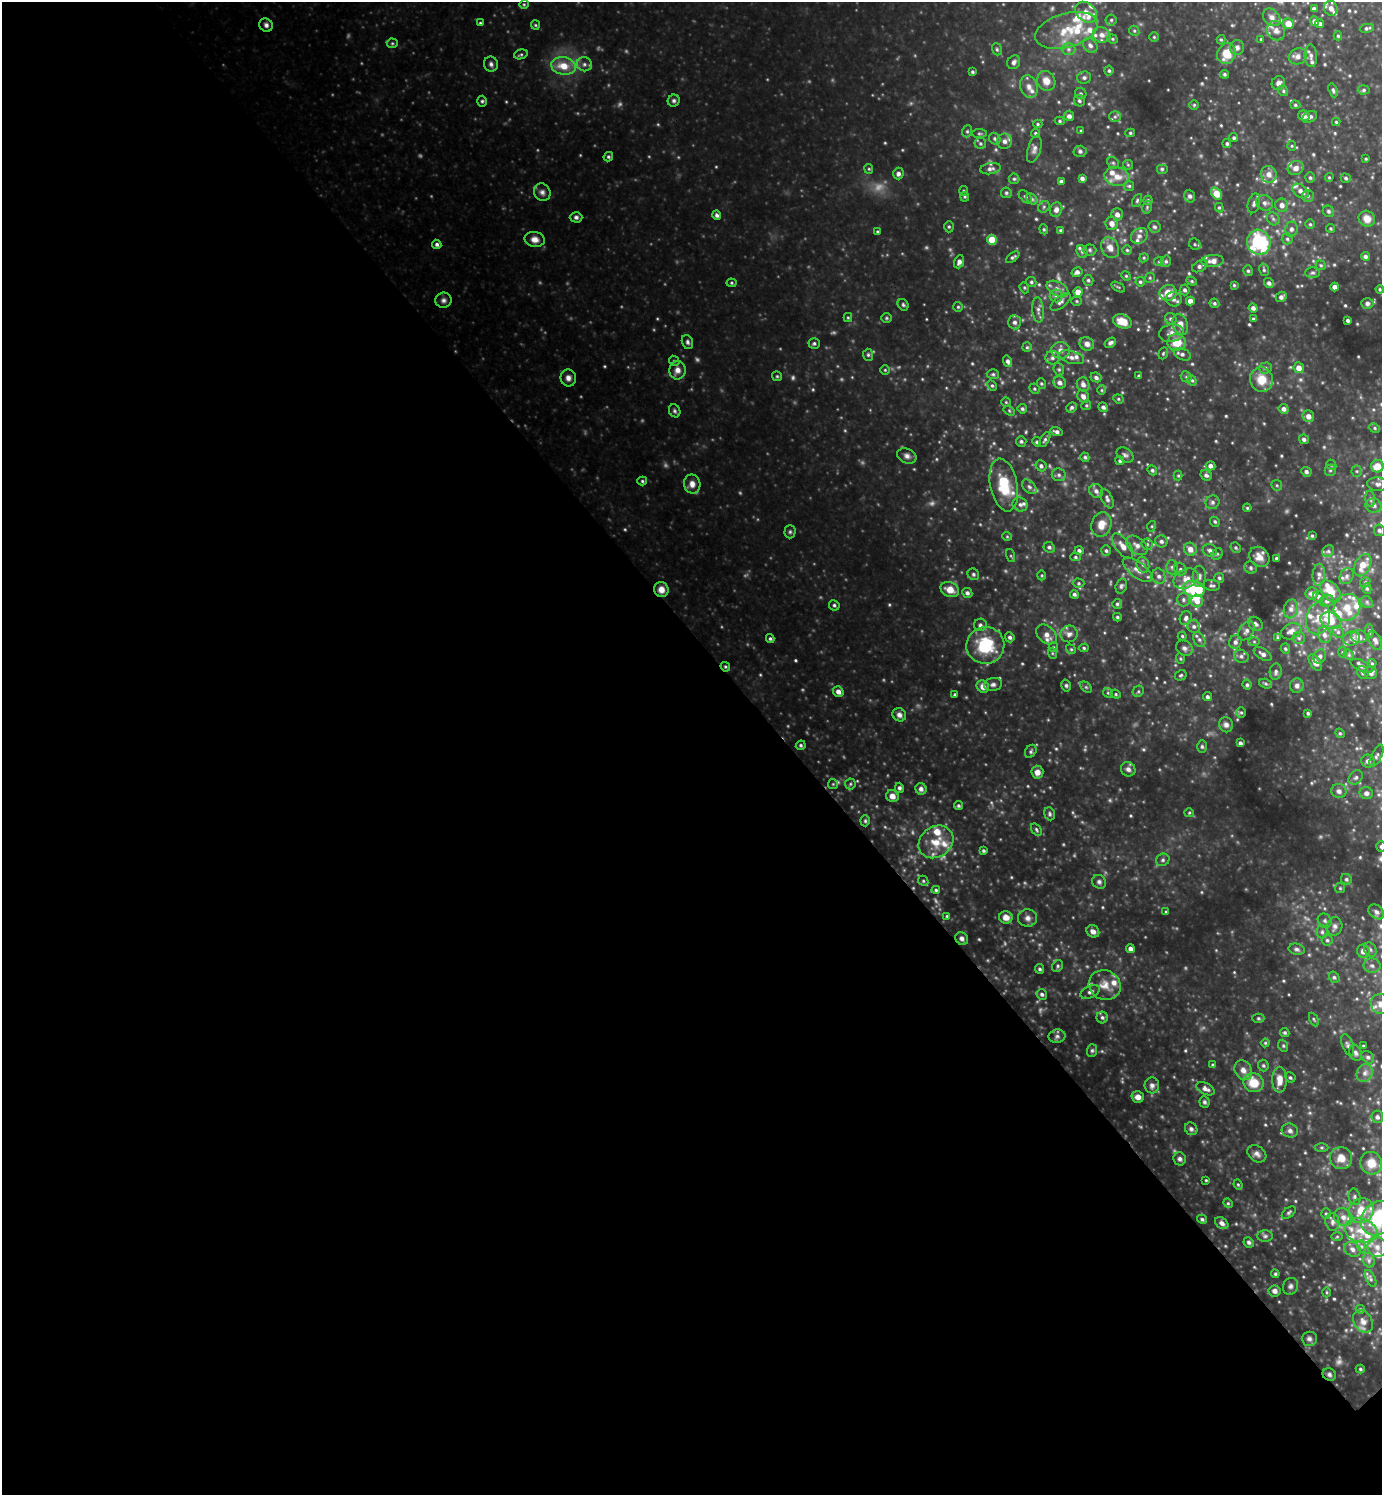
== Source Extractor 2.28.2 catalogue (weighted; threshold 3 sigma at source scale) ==
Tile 9 of 4 x 4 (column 1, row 3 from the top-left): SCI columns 158-1537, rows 1495-2987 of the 5975 x 5977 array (HDU 1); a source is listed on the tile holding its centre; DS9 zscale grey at full resolution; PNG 1384 x 1497 px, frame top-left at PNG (2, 2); each listed source drawn as its Kron ellipse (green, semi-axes under 4 px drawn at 4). Shown black and unused: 57% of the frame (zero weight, under 3 of 4 exposures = <1% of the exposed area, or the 3 px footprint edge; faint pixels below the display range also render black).
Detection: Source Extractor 2.28.2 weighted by HDU 2 'WHT'; one run over the whole footprint, this tile lists its part. Background 0.389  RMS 0.039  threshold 0.173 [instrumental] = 3 sigma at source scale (4.5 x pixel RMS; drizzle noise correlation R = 1.50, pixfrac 1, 0.05/0.05 arcsec/px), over >= 5 px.
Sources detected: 665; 27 too faint to see at this stretch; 1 inside a brighter object's white glare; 1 cosmic-ray / hot-pixel residue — neither listed nor drawn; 60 inside a brighter listed object's ellipse — not listed separately; of the other 576, all 500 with FLUX_AUTO >= 4.42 (the completeness limit of this list) listed and drawn (76 fainter detections not listed), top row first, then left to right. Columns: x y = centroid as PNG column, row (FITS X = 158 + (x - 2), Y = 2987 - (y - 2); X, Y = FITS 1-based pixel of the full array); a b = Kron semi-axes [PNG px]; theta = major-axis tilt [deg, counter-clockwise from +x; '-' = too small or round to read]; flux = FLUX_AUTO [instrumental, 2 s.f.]
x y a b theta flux
524 4 4 4 - 4.8
1331 8 7 7 - 24
1314 9 4 4 - 13
1086 12 12 9 -42 33
1272 17 10 7 -45 18
1111 20 5 5 - 6.7
1315 21 5 4 - 20
480 23 4 4 - 5
1288 24 5 5 - 48
1320 24 4 4 - 10
266 25 7 6 - 14
535 25 5 4 - 4.9
1367 28 7 4 12 8.3
1067 30 32 17 16 130
1276 30 10 8 -60 22
1134 31 5 4 - 6
1102 35 9 7 -22 23
1338 36 4 4 - 5.3
1154 37 5 5 - 5
1112 39 5 4 - 5.5
1261 39 3 3 - 4.7
1221 40 5 4 - 4.7
392 43 5 5 - 5.7
1090 45 8 6 -47 16
1237 48 7 7 - 15
997 49 6 4 -69 7.1
1068 49 7 6 - 13
521 54 7 5 15 7
1226 54 11 9 68 81
1298 56 9 8 - 20
1311 56 11 6 -86 15
1014 62 7 6 - 13
491 64 7 7 - 12
584 64 7 7 - 16
563 66 12 8 -8 70
1109 71 5 4 - 6.9
972 72 3 3 - 6.5
1224 74 4 4 - 7.1
1084 78 7 6 - 12
1046 81 10 9 - 39
1278 83 7 6 - 17
1029 87 11 8 -74 26
1333 90 7 4 -67 8.4
1364 90 6 4 5 7.2
1283 91 5 4 - 6.3
1081 94 6 5 - 7.9
482 101 5 4 - 6.7
674 101 6 5 - 9.3
1079 101 6 5 - 8.6
1194 105 5 4 - 5.2
1295 105 5 4 - 6.1
1069 116 5 5 - 16
1304 116 6 5 - 19
1115 117 6 5 - 7.8
1310 117 8 5 28 14
1060 121 5 4 - 5.8
1336 122 4 4 - 4.8
1038 124 4 4 - 5.2
967 131 6 5 - 6.2
1081 131 3 3 - 4.6
1035 133 5 4 - 6.6
1130 133 5 4 - 5.8
979 134 8 3 0 5.6
1234 138 4 4 - 6.5
995 139 6 5 - 8
1004 141 7 7 - 20
980 143 6 5 - 7.4
1227 143 4 4 - 7.3
1292 146 5 4 - 4.6
1034 149 14 6 73 17
1080 151 6 6 - 9.4
608 157 5 4 - 7
1366 159 3 3 - 4.5
1113 163 6 5 - 6.5
1128 165 5 5 - 5.1
1296 168 8 7 - 22
869 169 5 4 - 4.6
990 169 10 5 9 14
1162 169 6 5 - 7.1
898 174 6 5 - 15
1269 174 8 8 - 25
1117 176 12 9 -13 43
1329 177 4 4 - 4.8
1082 178 4 4 - 13
1310 178 5 4 - 7.1
1346 178 5 4 - 7.3
1014 179 5 5 - 6.7
1061 181 4 4 - 9.3
1129 186 5 5 - 6.1
964 191 5 4 - 5.2
1300 191 9 6 -36 21
542 192 9 8 - 17
1006 193 5 5 - 6.6
1216 193 6 4 -55 76
1190 196 6 5 - 11
1308 196 6 6 - 8.6
965 197 5 4 - 5.1
1025 197 8 5 -45 9.3
1032 199 6 4 -45 8
1137 200 7 4 64 6.5
1148 200 5 4 - 6.4
1254 203 10 6 74 14
1265 203 9 7 -24 16
1282 205 6 6 - 22
1044 207 6 5 - 7.1
1147 207 6 4 79 6
1219 208 5 4 - 5.3
1056 210 7 6 - 20
1328 211 6 5 - 7.3
1117 214 6 5 - 20
717 215 5 4 - 10
576 217 6 5 - 10
1273 219 7 5 -45 9.3
1367 219 8 7 - 35
1112 223 6 6 - 29
1310 224 4 4 - 5.4
949 227 5 5 - 6.5
1155 227 6 6 - 9.1
1330 228 4 4 - 4.8
1044 229 5 4 - 4.8
1291 229 7 6 - 14
1060 230 4 4 - 6.4
877 232 4 4 - 4.9
1139 236 9 7 39 16
535 239 10 7 -9 26
1287 239 5 5 - 7.9
992 240 5 5 - 79
1259 242 12 11 - 370
437 244 5 4 - 10
1195 244 6 5 - 7
1110 248 11 8 -60 30
1090 250 6 5 - 7.6
1127 250 5 5 - 5.8
1082 252 7 5 -68 7.7
1365 256 4 4 - 11
1013 257 8 3 37 7.6
1144 258 5 4 - 4.8
1159 261 5 4 - 4.6
1166 261 6 5 - 8.2
1213 261 11 6 4 27
959 262 7 5 68 16
1321 265 5 4 - 5.6
1200 266 8 5 29 11
1264 270 6 5 - 7.6
1248 271 5 4 - 7.2
1077 272 6 5 - 15
1312 273 7 5 0 9.1
1126 276 5 4 - 5
1150 278 5 4 - 5.1
1088 280 5 5 - 7.6
1192 281 5 4 - 5.6
1031 282 5 5 - 6.9
1140 282 5 4 - 6.5
731 283 5 4 - 5.1
1269 283 5 5 - 13
1234 285 3 3 - 4.9
1118 287 7 3 -31 4.7
1335 287 4 4 - 25
1024 288 6 4 -70 5
1057 289 11 6 -26 20
1380 289 4 3 - 4.6
1185 290 5 5 - 9.8
1078 292 4 4 - 39
1168 293 8 8 - 45
1056 296 6 6 - 12
1281 297 5 5 - 14
1174 299 8 7 - 15
443 300 8 7 - 14
1077 301 5 4 - 4.8
1190 301 4 4 - 25
1061 302 12 5 38 14
1214 303 5 4 - 6.9
1367 303 6 5 - 9.9
903 305 6 5 - 7.2
958 307 5 5 - 5.8
1253 308 4 4 - 14
1038 310 13 5 -85 16
848 317 4 4 - 4.8
886 318 5 4 - 5.5
1171 319 6 5 - 7.9
1253 319 4 4 - 6.3
1348 320 3 3 - 9.2
1122 321 9 6 -20 66
1014 322 7 6 - 15
1180 324 10 7 -68 35
1171 333 12 8 11 26
687 342 7 5 -68 9.5
1177 342 9 8 - 81
814 343 5 5 - 8
1110 343 6 4 34 10
1087 344 7 6 - 19
1027 347 5 4 - 5.5
1060 350 9 8 - 21
1163 353 6 4 69 5.6
1182 354 9 5 -26 13
868 355 6 5 - 7.3
1071 357 13 6 -15 20
1052 358 7 7 - 13
674 361 5 4 - 5.3
1008 361 6 4 -72 13
1265 368 6 5 - 8.2
1299 368 5 5 - 35
1059 369 6 5 - 7.1
677 370 9 8 - 27
885 370 5 5 - 4.7
993 374 6 5 - 6.8
777 376 5 5 - 5.3
1139 376 3 3 - 5.9
1096 377 6 4 -27 12
1186 377 6 5 - 7
568 378 8 7 - 19
1261 380 12 11 - 70
1192 381 5 4 - 5.8
1060 383 6 6 - 18
1041 384 5 4 - 5.6
1083 384 7 6 - 18
992 386 6 4 -62 6.3
1034 389 5 4 - 6
1102 390 4 4 - 4.5
1083 396 7 5 -59 17
1118 399 5 4 - 5.4
1006 402 5 4 - 4.7
1086 405 5 4 - 5.5
1071 407 5 5 - 9
1103 407 5 4 - 10
1022 409 5 5 - 7.6
1284 409 5 4 - 17
675 411 7 5 -64 8.1
1009 411 6 4 -31 5
1308 416 6 5 - 24
1375 428 5 4 - 6.2
1056 432 6 4 -16 12
1304 439 5 4 - 11
1045 440 8 4 60 8
1021 441 5 5 - 7.8
1037 442 5 4 - 7.7
1125 455 9 6 -37 11
907 456 10 7 -24 17
1085 457 5 4 - 7.1
1120 461 4 4 - 7.3
1331 465 5 4 - 6
1041 466 6 5 - 11
1211 466 5 4 - 20
1377 466 6 6 - 62
1152 470 5 4 - 8
1330 470 5 5 - 7.2
1357 471 5 5 - 7.3
1306 472 5 4 - 11
1059 475 7 6 - 10
1206 475 6 5 - 10
1178 476 5 4 - 4.8
642 481 5 4 - 5.9
692 484 9 8 - 27
1378 484 10 7 -3 16
1004 485 27 13 -79 140
1277 485 6 5 - 5.8
1029 487 9 5 -45 12
1096 491 7 6 - 16
1107 499 10 5 -64 13
1370 499 8 5 -84 9.5
1212 502 7 6 - 12
1020 504 8 7 - 13
1373 506 8 7 - 14
1247 508 4 4 - 5.2
1215 522 5 4 - 6.8
1101 525 12 9 73 47
1152 526 5 3 - 4.4
1379 530 6 5 - 11
790 532 6 5 - 8
1007 536 5 4 - 4.4
1312 536 4 3 - 5.2
1161 541 6 6 - 12
1147 544 6 5 - 7.9
1137 545 12 8 -38 21
1123 546 15 7 -53 32
1049 547 6 5 - 9.7
1236 548 5 5 - 6.2
1190 549 7 6 - 30
1210 550 7 6 - 14
1079 551 4 4 - 11
1106 551 5 4 - 7.7
1328 551 6 5 - 8.4
1217 554 6 5 - 6.8
1011 556 7 4 -71 5.3
1075 557 5 4 - 6.3
1259 557 11 9 -47 39
1277 558 3 3 - 8
1143 565 8 6 -72 12
1363 565 12 7 62 56
1172 567 7 6 - 9.6
1251 568 6 5 - 9.1
1180 569 6 6 - 9
1137 570 17 7 -37 30
973 574 6 5 - 7.4
1042 575 5 3 - 4.6
1319 575 11 6 86 15
1159 576 8 6 -70 14
1199 576 10 6 87 16
1346 576 8 6 58 13
1219 578 5 5 - 6.9
1186 579 13 9 24 36
1365 582 5 4 - 6.3
1079 583 6 4 0 5.6
1212 585 8 5 -9 10
1121 586 7 5 72 9.1
950 589 9 7 -24 49
1194 589 11 8 -13 140
1367 589 5 4 - 6.3
661 590 7 7 - 32
1331 591 12 8 -49 67
967 593 5 5 - 12
1312 593 6 6 - 17
1074 594 4 4 - 8.5
1319 597 5 5 - 13
1183 600 7 6 - 11
1197 601 6 6 - 24
1327 601 7 6 - 11
1367 602 6 5 - 7.6
1117 604 5 5 - 7.1
834 605 5 5 - 7.7
1347 607 14 12 46 57
1291 609 9 7 75 19
1117 617 4 3 - 6.1
1186 618 7 6 - 15
1318 618 16 11 78 49
1331 620 10 8 -21 83
1255 624 8 6 -47 13
980 625 6 6 - 9.5
1194 626 7 6 - 12
1246 631 10 7 54 18
1291 631 10 7 25 24
1369 631 7 4 -86 6.3
1338 632 6 5 - 8.3
1047 634 11 8 -43 24
1069 634 8 8 - 19
1324 635 8 6 -68 17
1182 636 4 4 - 5
1010 637 5 4 - 10
1359 637 8 6 -10 25
1278 638 4 3 - 5.3
1299 638 6 6 - 8.9
770 639 4 4 - 6.7
1351 639 8 7 - 16
1199 640 8 5 -62 12
1375 640 10 6 -64 17
1254 641 5 4 - 4.7
1235 642 7 6 - 14
985 645 19 18 - 190
1053 647 5 4 - 4.9
1084 648 4 4 - 5.4
1184 648 9 7 -36 14
1071 649 5 4 - 5.8
1285 649 5 4 - 6.3
1342 652 5 3 - 4.5
1052 653 5 3 - 4.7
1263 654 10 5 -32 16
1349 655 6 4 -46 6.7
1241 656 7 6 - 12
1320 656 7 6 - 11
1180 659 5 4 - 5.1
1315 662 9 5 -57 28
1372 663 4 4 - 4.6
1362 666 12 5 -26 15
725 667 5 4 - 5.6
1276 672 8 6 85 11
1363 673 6 5 - 8.2
1371 673 6 6 - 14
1181 675 6 5 - 6.7
1266 684 6 4 -19 6.8
993 685 9 6 11 13
1066 685 6 4 -75 6.9
1247 685 5 4 - 7.2
1297 686 7 6 - 15
983 687 6 6 - 26
1086 687 7 4 -45 6
1138 691 6 5 - 6.3
838 692 5 5 - 23
1108 693 5 4 - 5.6
955 694 3 3 - 5
1116 694 5 4 - 5.6
1207 697 4 4 - 9.4
1241 712 5 5 - 6.4
1308 713 4 3 - 6.7
899 715 7 6 - 18
1226 725 7 7 - 16
1340 733 5 4 - 4.9
1240 743 4 3 - 9.9
801 745 5 4 - 6.8
1202 746 6 4 -87 7.5
1031 751 7 5 57 7.4
1377 756 12 5 64 12
1368 761 6 6 - 15
1128 769 7 7 - 17
1037 772 6 6 - 27
1356 777 8 6 43 10
833 784 5 5 - 5.1
850 784 5 5 - 6
899 788 5 4 - 8.8
921 789 6 5 - 13
1339 791 7 7 - 15
1366 793 7 6 - 16
892 796 6 6 - 24
958 806 4 4 - 6.8
1189 813 5 4 - 4.9
1050 814 6 5 - 7.9
865 821 5 4 - 5.9
1036 830 6 4 -54 6.5
936 842 18 15 35 82
1381 847 5 4 - 7.3
984 851 4 3 - 6.6
1163 860 7 6 - 9.3
1346 879 6 5 - 7.1
923 881 5 4 - 5.9
1099 882 7 6 - 11
1340 888 5 5 - 5
936 890 4 4 - 6.2
1166 912 4 4 - 4.7
1376 912 9 6 -40 16
947 916 4 4 - 4.8
1006 917 7 6 - 29
1028 918 9 8 - 19
1325 921 7 6 - 11
1335 926 9 7 79 15
1093 931 7 6 - 20
1322 932 6 5 - 8.9
962 939 7 6 - 13
1327 940 5 5 - 7.8
1130 949 4 4 - 13
1297 949 8 5 -11 10
1370 949 7 6 - 11
1363 951 7 6 - 26
1058 966 6 5 - 7
1372 966 8 7 - 15
1040 969 5 4 - 7.8
1334 977 6 5 - 8.1
1105 985 16 14 -24 53
1090 992 10 6 25 12
1042 994 5 5 - 10
1381 1004 10 9 - 30
1102 1017 6 5 - 9.4
1258 1018 6 4 0 5.9
1314 1019 7 4 -63 5.3
1285 1033 5 4 - 6.9
1057 1036 8 6 11 12
1265 1043 4 4 - 5
1348 1045 11 5 -69 12
1283 1046 6 4 -69 6.3
1363 1046 3 3 - 5.4
1092 1050 6 5 - 7.2
1356 1053 8 6 -66 12
1368 1057 7 5 -43 9.5
1213 1065 4 3 - 6.2
1263 1066 6 5 - 6.7
1243 1070 10 8 -61 25
1365 1073 9 7 62 18
1290 1077 5 4 - 7.2
1279 1080 13 7 90 41
1254 1083 10 9 - 84
1152 1085 8 7 - 15
1205 1089 10 5 -26 16
1138 1097 6 5 - 24
1204 1102 6 5 - 7.8
1377 1117 6 6 - 13
1191 1129 7 6 - 10
1290 1131 8 7 - 14
1322 1147 7 3 0 5.3
1257 1154 10 7 -37 17
1341 1158 11 11 - 46
1180 1159 7 6 - 12
1371 1163 11 11 - 57
1206 1180 3 3 - 4.5
1238 1185 5 4 - 5.3
1355 1197 8 6 -77 9.4
1228 1203 5 4 - 5.2
1361 1211 13 12 - 75
1289 1212 8 4 38 7.5
1326 1214 5 4 - 5.9
1343 1217 9 8 - 24
1378 1218 19 15 48 250
1202 1219 5 4 - 8.1
1332 1222 9 7 -80 14
1222 1223 7 5 -35 15
1361 1231 17 12 -15 68
1265 1236 8 5 0 9.5
1337 1237 6 4 1 4.8
1249 1242 5 4 - 8.1
1361 1246 6 4 -71 7.9
1377 1247 10 9 - 30
1352 1249 9 6 -31 16
1369 1260 7 5 -72 10
1275 1274 4 4 - 5.5
1371 1279 9 4 -64 8.3
1290 1286 8 7 - 13
1275 1291 6 5 - 17
1327 1292 5 3 - 4.5
1360 1309 4 4 - 5.2
1363 1321 12 9 -57 25
1309 1339 7 7 - 13
1360 1369 5 3 - 5.7
1329 1375 7 6 - 11
Overlapping masked pixels (flux is a lower limit): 3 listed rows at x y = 661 590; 725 667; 1329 1375
Isophote crosses this tile's border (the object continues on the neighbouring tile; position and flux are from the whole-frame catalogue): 4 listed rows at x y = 1379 530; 1381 847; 1381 1004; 1378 1218